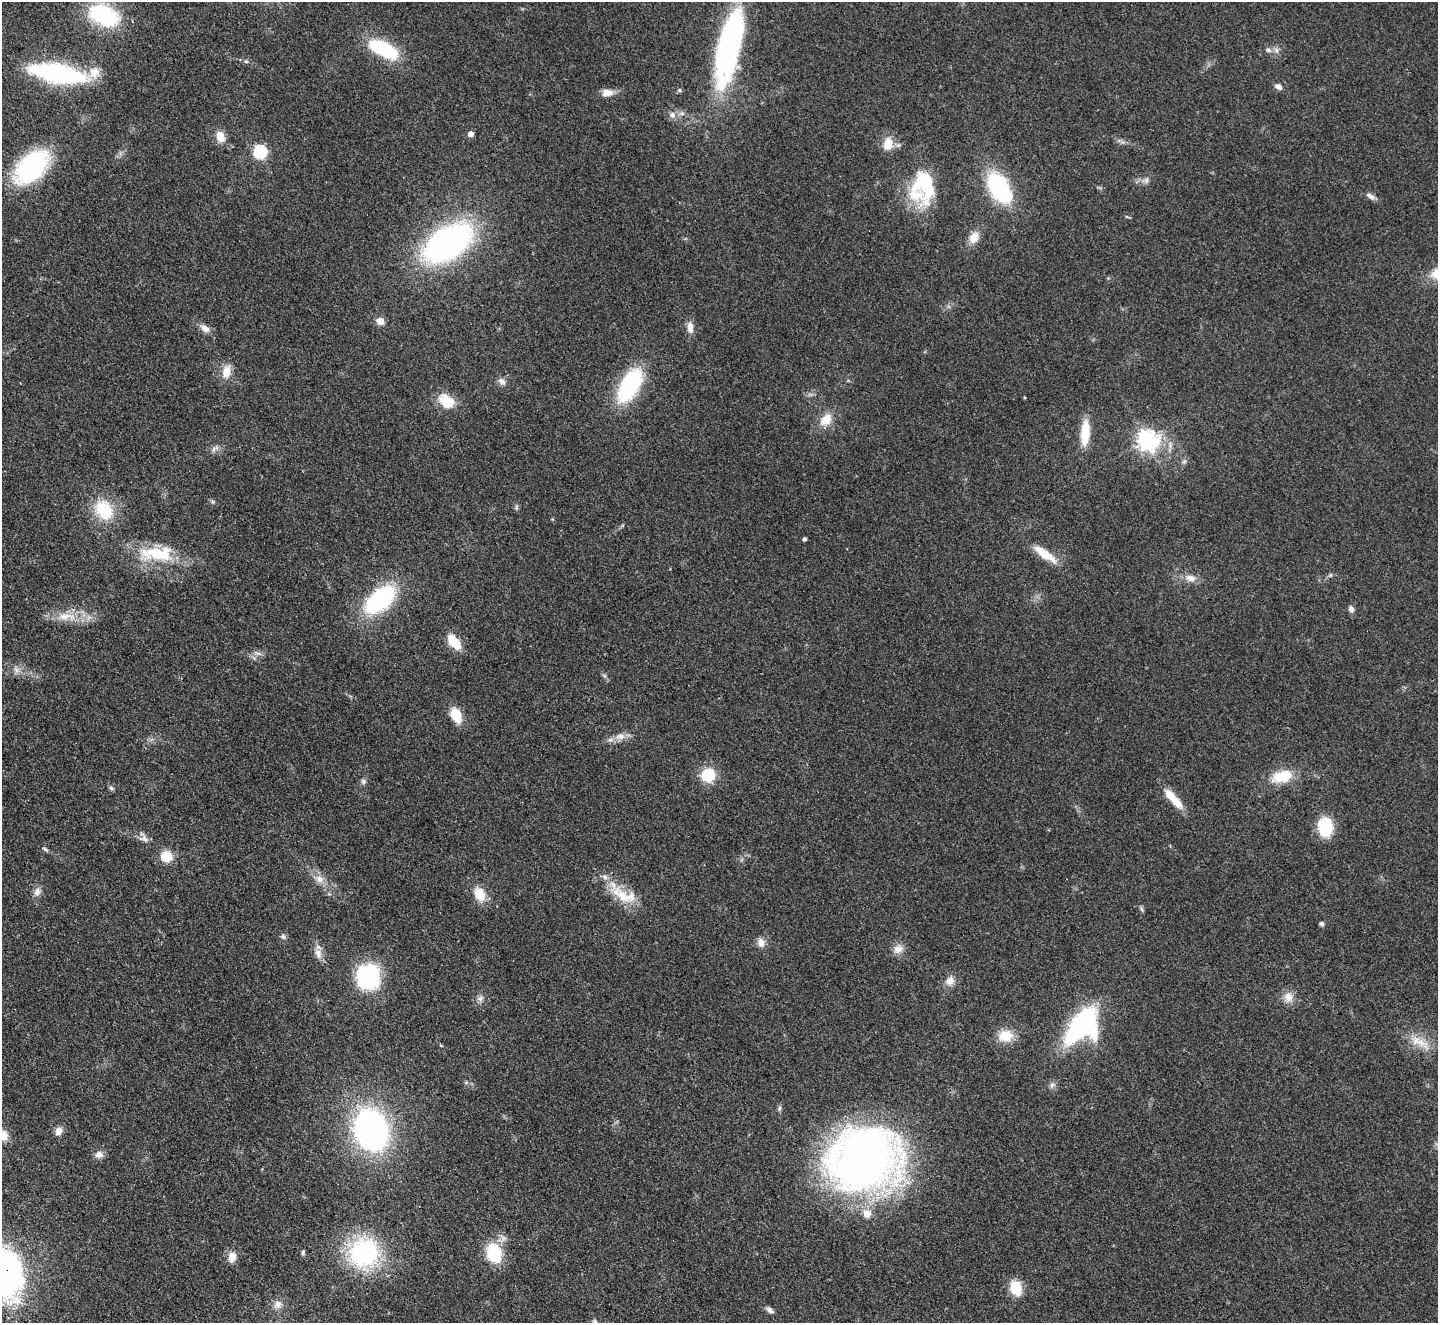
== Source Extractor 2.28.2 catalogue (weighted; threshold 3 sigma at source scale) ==
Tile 7 of 4 x 4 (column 3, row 2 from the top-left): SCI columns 2922-4357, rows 2963-4283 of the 5845 x 5791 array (HDU 1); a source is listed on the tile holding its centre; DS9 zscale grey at full resolution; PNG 1440 x 1325 px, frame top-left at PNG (2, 2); no overlay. Shown black and unused: <1% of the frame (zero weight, under 2 of 3 exposures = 3% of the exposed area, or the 3 px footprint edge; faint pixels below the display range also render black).
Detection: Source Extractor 2.28.2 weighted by HDU 2 'WHT'; one run over the whole footprint, this tile lists its part. Background 0.102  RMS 0.0081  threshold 0.0365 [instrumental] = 3 sigma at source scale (4.5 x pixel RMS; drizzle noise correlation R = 1.50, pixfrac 1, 0.05/0.05 arcsec/px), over >= 5 px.
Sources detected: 97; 4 inside a brighter object's white glare — not listed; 1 inside a brighter listed object's ellipse — not listed separately; the other 92 listed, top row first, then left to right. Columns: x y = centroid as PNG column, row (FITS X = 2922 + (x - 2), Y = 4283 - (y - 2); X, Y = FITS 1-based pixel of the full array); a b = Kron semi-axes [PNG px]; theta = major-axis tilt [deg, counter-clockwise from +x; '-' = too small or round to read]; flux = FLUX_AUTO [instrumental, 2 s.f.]
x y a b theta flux
104 15 29 18 -25 74
383 49 32 14 -27 54
1268 50 8 6 -17 2.3
725 51 84 28 81 160
246 61 5 5 - 1.2
94 72 16 15 - 11
58 73 38 12 -10 190
1279 87 8 6 -36 3.5
679 90 6 5 - 1.2
607 93 15 9 1 6.6
672 115 9 8 - 3.8
470 134 5 5 - 5.6
220 136 12 9 -68 9.9
888 144 17 12 80 12
260 152 6 6 - 110
31 167 31 19 49 130
924 180 48 21 57 47
1146 180 8 6 -90 2.5
999 187 20 12 -58 120
1371 196 14 6 -33 3.7
1127 217 6 3 -19 0.91
974 237 16 11 57 8.5
448 243 35 21 33 290
380 321 7 6 - 7.4
690 327 15 8 -83 5.8
205 328 13 8 -33 5
226 372 18 10 76 9.4
502 381 12 7 -31 3.5
630 385 36 17 60 77
447 401 24 16 -33 17
826 420 19 13 46 12
1085 432 24 9 87 24
1147 441 8 7 - 450
215 448 13 4 23 2.5
1184 462 6 4 2 1.4
213 502 6 4 -18 1.2
104 510 24 19 -56 33
805 539 4 3 - 1.8
157 553 50 19 -1 41
1045 554 31 9 -35 17
1190 578 14 9 -16 6.5
380 599 24 13 41 120
1351 609 8 6 -71 3.2
66 616 29 10 2 16
454 642 18 9 -49 17
258 653 9 4 -8 2.4
17 670 8 6 -55 3.1
456 715 19 11 -66 14
620 737 15 9 4 6.6
708 775 14 13 - 25
1282 776 24 13 15 23
363 781 8 6 -76 1.9
111 788 7 5 -46 1.6
1173 798 28 8 -48 18
1325 827 17 13 -87 37
144 839 14 9 -13 4.5
45 849 8 4 -35 1.4
167 856 10 10 - 17
605 877 8 6 -30 2.8
320 879 12 9 -34 6.6
37 892 11 9 63 4.3
480 894 16 12 -66 14
625 896 34 17 -13 22
1142 909 8 4 -80 1.4
1321 923 7 5 -12 1.6
283 937 8 6 -39 1.9
761 943 12 9 -80 5
898 949 13 11 16 6.6
318 954 15 9 -74 6
368 977 26 23 87 74
950 981 12 10 64 6.3
1288 997 14 12 -83 7.6
480 998 8 7 - 3
1080 1026 31 14 52 150
1005 1036 17 13 5 15
1420 1042 29 10 -33 14
1052 1085 9 6 71 2.4
779 1109 8 5 83 1.6
371 1130 30 23 -70 280
58 1131 11 8 70 5
3 1135 12 11 - 9.8
99 1154 11 9 5 4.7
865 1159 64 55 15 530
303 1253 7 5 -79 1.4
364 1253 33 32 - 97
494 1253 18 13 -70 40
232 1257 14 10 80 6.9
3 1272 40 30 -75 340
1016 1288 16 11 -72 18
278 1304 12 10 80 5.4
770 1310 10 5 -33 3.1
595 1322 8 5 -78 2
Overlapping masked pixels (flux is a lower limit): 1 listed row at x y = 3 1272
Isophote crosses this tile's border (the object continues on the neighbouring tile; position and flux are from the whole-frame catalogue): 3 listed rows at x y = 3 1135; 3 1272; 595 1322